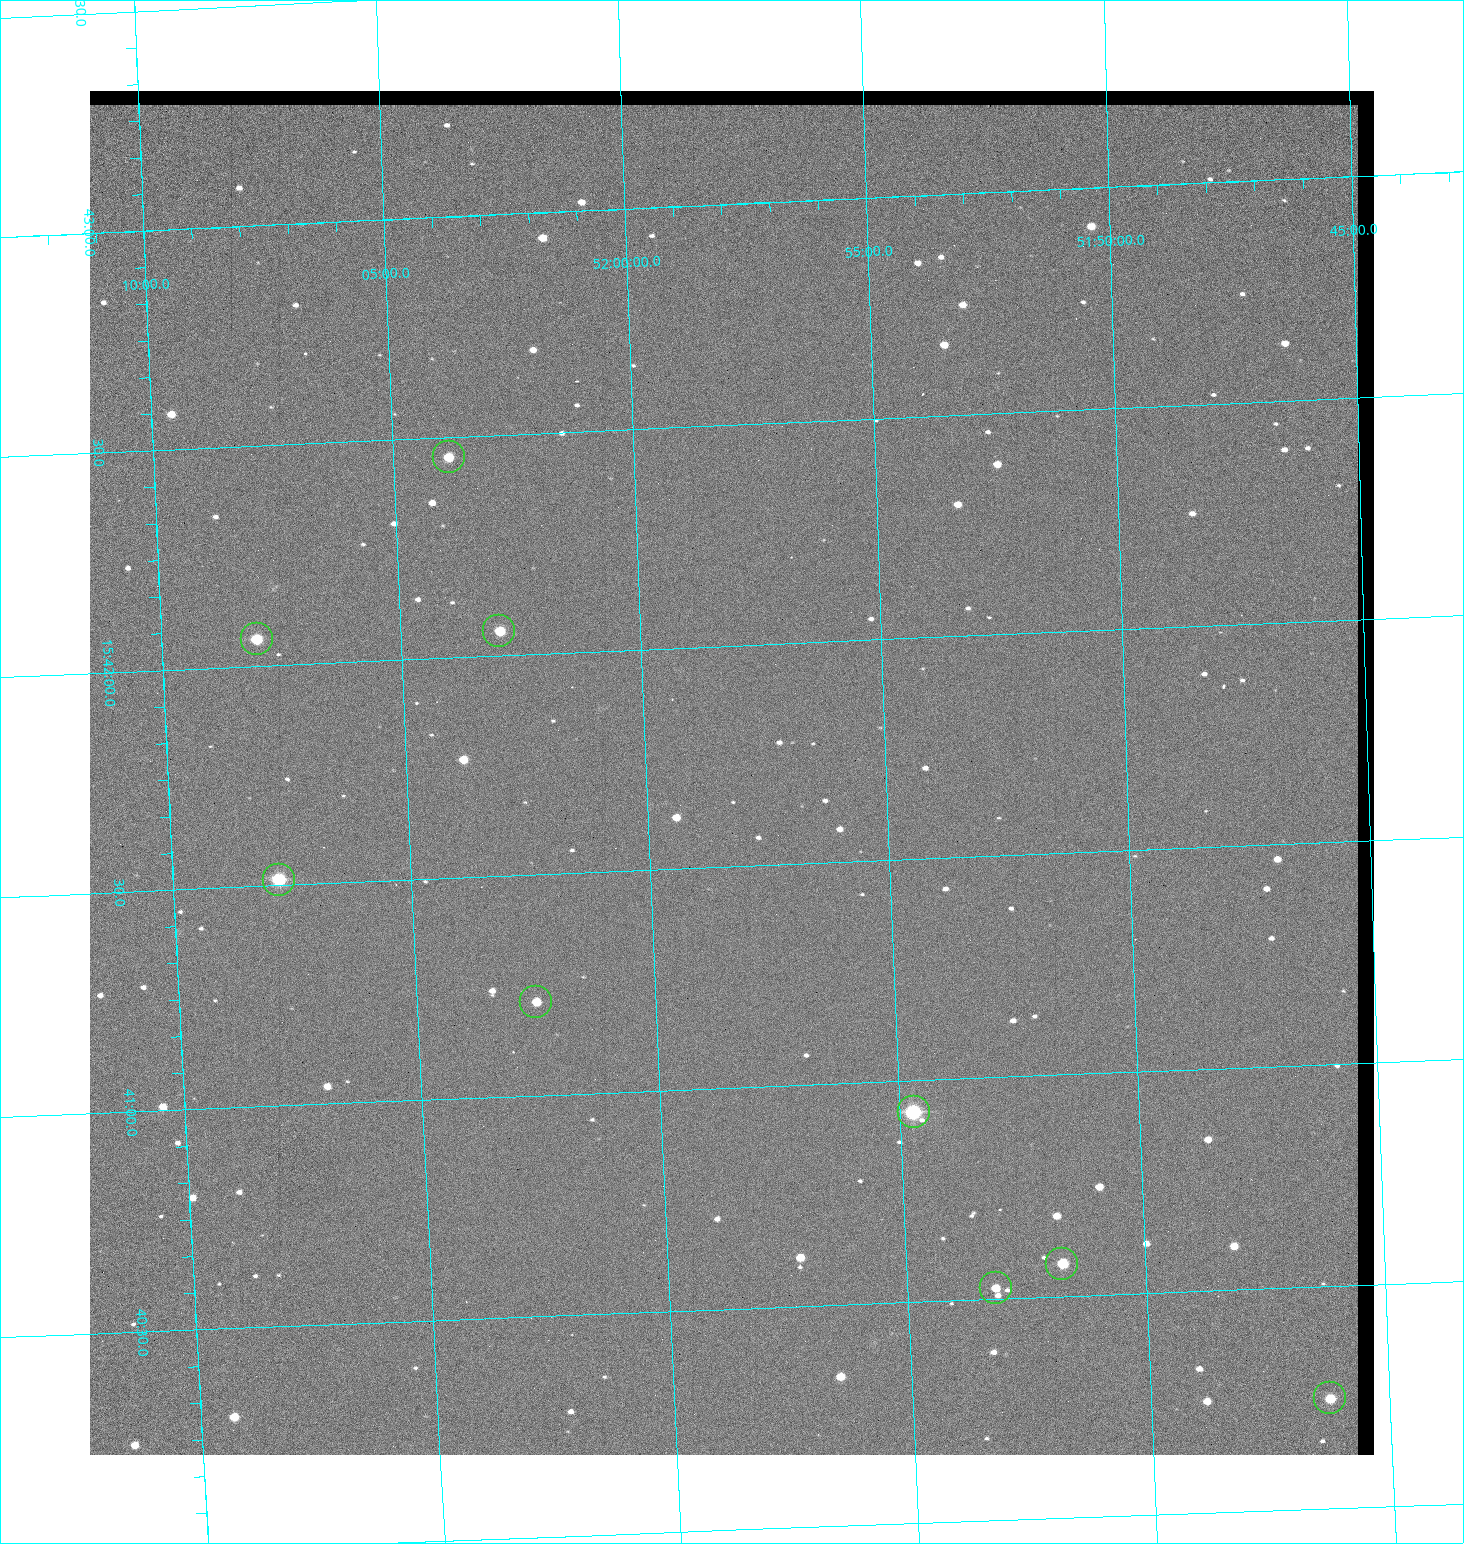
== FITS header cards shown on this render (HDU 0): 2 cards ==
NAXIS1  =                 1284 / length of data axis 1
NAXIS2  =                 1364 / length of data axis 2

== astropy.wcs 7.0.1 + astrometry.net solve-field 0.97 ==
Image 1284 x 1364 px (HDU 0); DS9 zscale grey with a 90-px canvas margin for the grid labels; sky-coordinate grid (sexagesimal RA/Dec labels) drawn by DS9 from the SOLVED WCS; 9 Tycho-2 reference stars matched to detected sources circled (green)
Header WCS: RA---TAN/DEC--TAN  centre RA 15:41:43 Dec +51:58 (235.43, +51.97 deg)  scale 1.26 arcsec/px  FOV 26.9' x 28.5'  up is +92 deg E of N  parity flipped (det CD > 0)
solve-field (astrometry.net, Tycho-2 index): VERIFIED the header's WCS against the Tycho-2 star catalogue (9 matches, 0 conflicts) and refined it, rather than solving blind
Solved WCS: RA---TAN-SIP/DEC--TAN-SIP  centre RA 15:41:43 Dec +51:58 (235.43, +51.97 deg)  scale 1.25 arcsec/px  FOV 26.8' x 28.5'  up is +92 deg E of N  parity flipped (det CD > 0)
The solver's refit moves the header's centre by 0.4 arcsec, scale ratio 0.9967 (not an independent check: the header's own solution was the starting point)
Tycho-2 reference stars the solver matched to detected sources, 9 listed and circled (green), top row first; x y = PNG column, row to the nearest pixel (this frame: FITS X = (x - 90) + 1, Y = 1364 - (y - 91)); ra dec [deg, ICRS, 3 dp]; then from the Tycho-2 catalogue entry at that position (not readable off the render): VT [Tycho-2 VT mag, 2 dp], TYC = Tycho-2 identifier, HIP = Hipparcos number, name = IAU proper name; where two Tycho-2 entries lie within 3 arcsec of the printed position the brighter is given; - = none
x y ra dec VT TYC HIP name
449 457 235.614 +52.064 11.61 3489-1132-1 - -
499 631 235.514 +52.049 11.19 3489-1407-1 - -
257 639 235.515 +52.133 11.12 3489-1380-1 - -
279 880 235.378 +52.130 9.31 3489-1322-1 76850 -
536 1002 235.303 +52.042 11.52 3489-958-1 - -
914 1112 235.232 +51.912 9.59 3489-824-1 - -
1062 1264 235.143 +51.862 10.97 3489-1016-1 - -
996 1288 235.131 +51.886 12.29 3489-908-1 - -
1330 1398 235.062 +51.771 11.53 3489-1453-1 - -